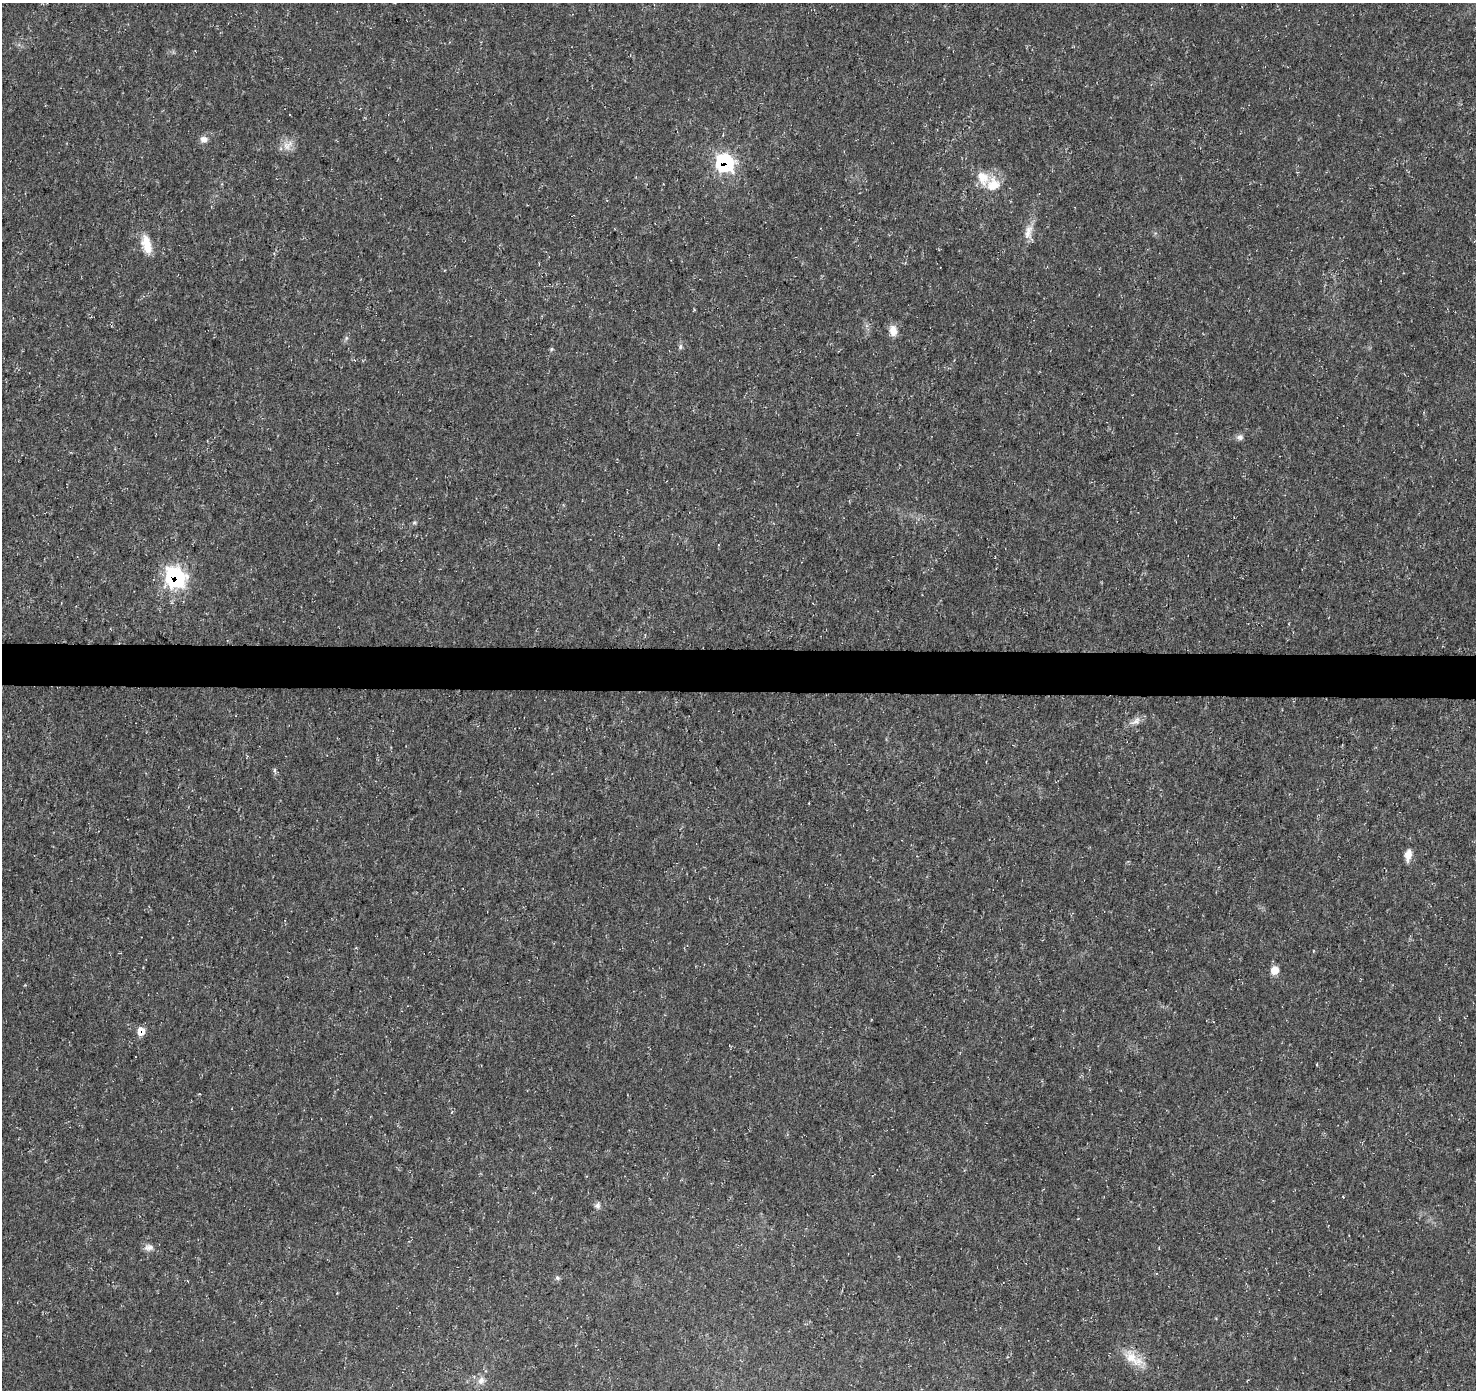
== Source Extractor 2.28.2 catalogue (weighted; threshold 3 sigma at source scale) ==
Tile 5 of 3 x 3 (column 2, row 2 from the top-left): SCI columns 1476-2949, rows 1617-3004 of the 4431 x 4671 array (HDU 1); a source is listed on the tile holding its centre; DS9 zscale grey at full resolution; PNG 1478 x 1392 px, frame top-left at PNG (2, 3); no overlay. Shown black and unused: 3% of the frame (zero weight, under 3 of 5 exposures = <1% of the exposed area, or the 3 px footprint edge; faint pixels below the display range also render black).
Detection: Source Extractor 2.28.2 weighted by HDU 2 'WHT'; one run over the whole footprint, this tile lists its part. Background 0.0139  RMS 0.0031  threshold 0.0138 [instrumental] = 3 sigma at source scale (4.5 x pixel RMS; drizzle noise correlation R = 1.50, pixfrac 1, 0.0396/0.0396 arcsec/px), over >= 5 px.
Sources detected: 25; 1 inside a brighter listed object's ellipse — not listed separately; the other 24 listed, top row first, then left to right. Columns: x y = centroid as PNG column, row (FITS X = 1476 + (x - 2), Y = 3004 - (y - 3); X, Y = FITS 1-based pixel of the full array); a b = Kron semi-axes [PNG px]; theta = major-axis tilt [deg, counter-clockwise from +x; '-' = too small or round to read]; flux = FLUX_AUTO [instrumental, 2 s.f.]
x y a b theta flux
204 139 10 8 -9 1.6
288 145 18 10 41 2.8
724 162 10 9 - 49
993 185 17 16 - 6.3
1028 232 23 10 77 3.4
146 244 23 11 -76 5.4
893 331 13 9 -77 3
346 338 7 4 72 0.55
680 347 6 6 - 0.74
551 349 5 5 - 0.44
1240 437 9 7 6 1.1
414 522 6 4 1 0.43
175 577 11 10 - 69
1136 721 16 8 36 2
275 770 7 4 -82 0.57
1408 855 14 7 80 2.7
1275 970 9 8 - 3.4
141 1031 8 8 - 3.3
1343 1197 3 3 - 0.25
597 1206 8 7 - 1.1
149 1247 13 8 2 1.6
557 1278 6 6 - 0.67
1133 1358 34 13 -34 6.5
481 1381 11 9 67 1.9
Overlapping masked pixels (flux is a lower limit): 3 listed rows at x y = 724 162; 175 577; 141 1031